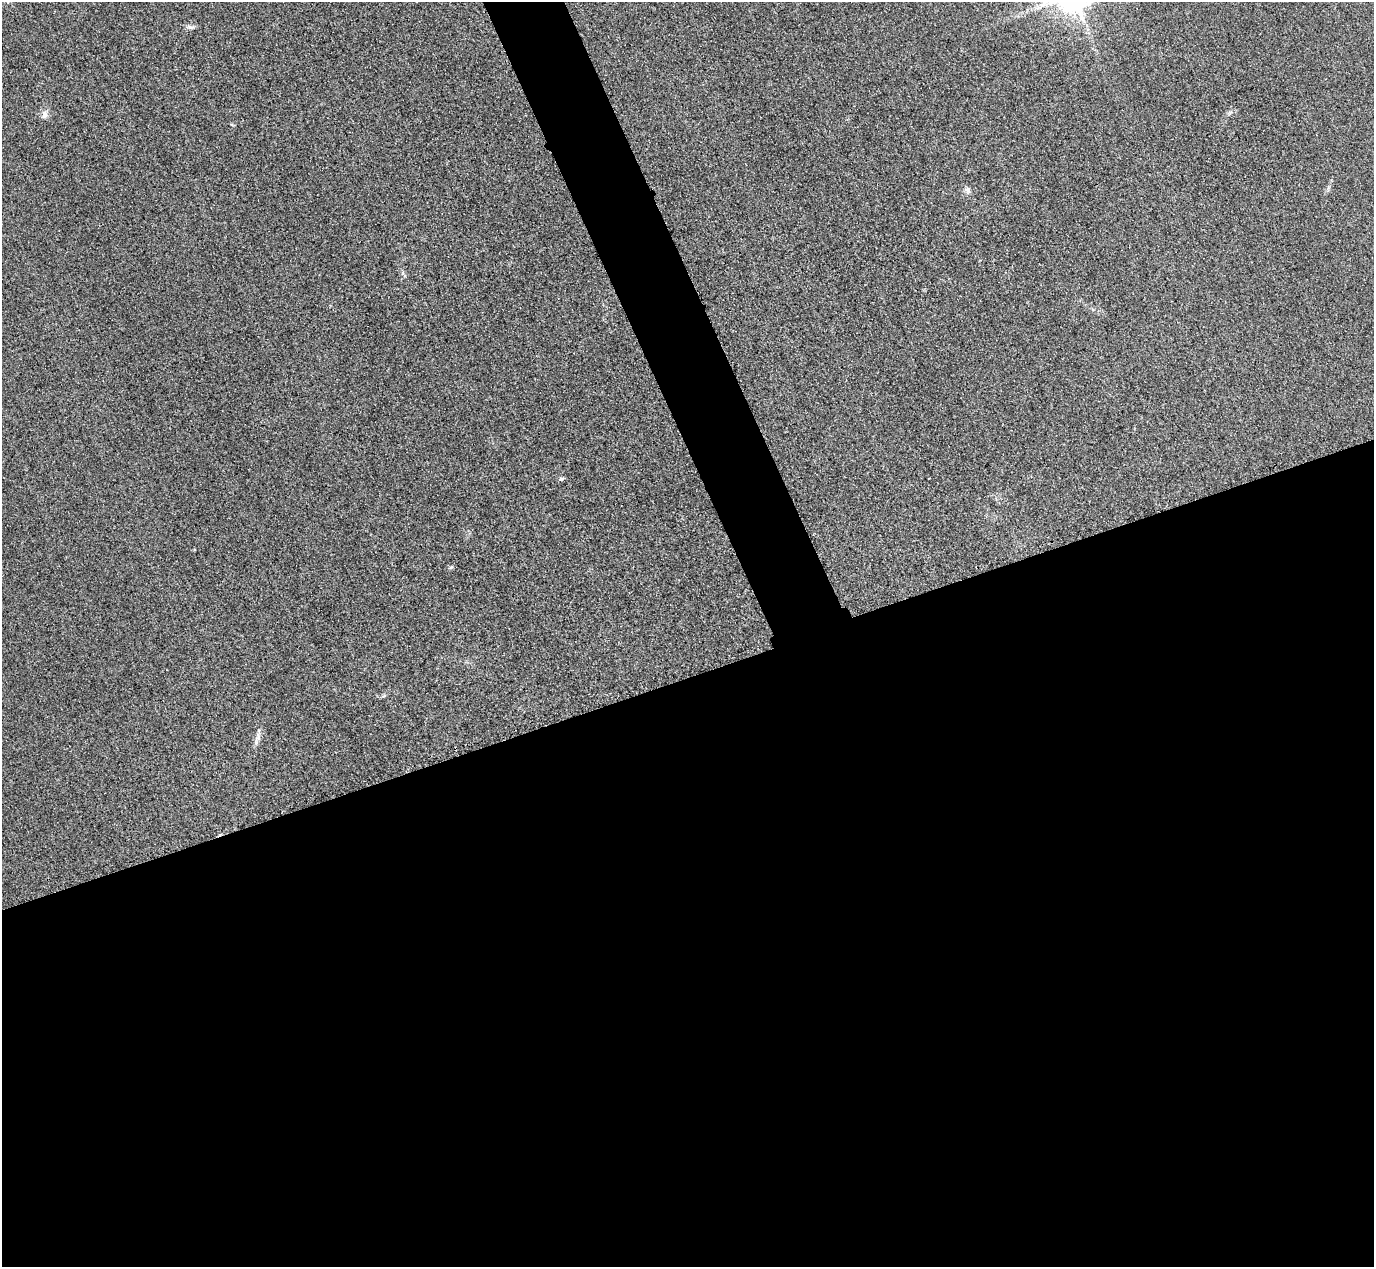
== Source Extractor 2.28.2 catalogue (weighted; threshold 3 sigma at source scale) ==
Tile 15 of 4 x 4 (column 3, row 4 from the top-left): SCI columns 2773-4144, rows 303-1567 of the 5546 x 5533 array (HDU 1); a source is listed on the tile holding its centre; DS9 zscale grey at full resolution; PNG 1376 x 1269 px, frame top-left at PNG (2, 2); no overlay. Shown black and unused: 50% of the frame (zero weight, under 3 of 4 exposures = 3% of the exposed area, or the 3 px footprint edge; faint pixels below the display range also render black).
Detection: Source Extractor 2.28.2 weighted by HDU 2 'WHT'; one run over the whole footprint, this tile lists its part. Background 0.133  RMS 0.019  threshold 0.0847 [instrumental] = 3 sigma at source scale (4.5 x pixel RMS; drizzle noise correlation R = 1.50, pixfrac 1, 0.05/0.05 arcsec/px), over >= 5 px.
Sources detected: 5; all 5 listed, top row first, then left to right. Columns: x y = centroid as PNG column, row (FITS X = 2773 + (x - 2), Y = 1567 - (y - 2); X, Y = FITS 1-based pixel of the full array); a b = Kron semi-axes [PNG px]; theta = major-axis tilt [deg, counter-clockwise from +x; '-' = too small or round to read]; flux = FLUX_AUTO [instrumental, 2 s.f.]
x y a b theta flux
189 27 11 5 -15 5.3
44 115 11 7 81 8.8
968 190 10 6 -67 6.2
561 479 7 5 9 3.7
258 737 13 7 79 9.5